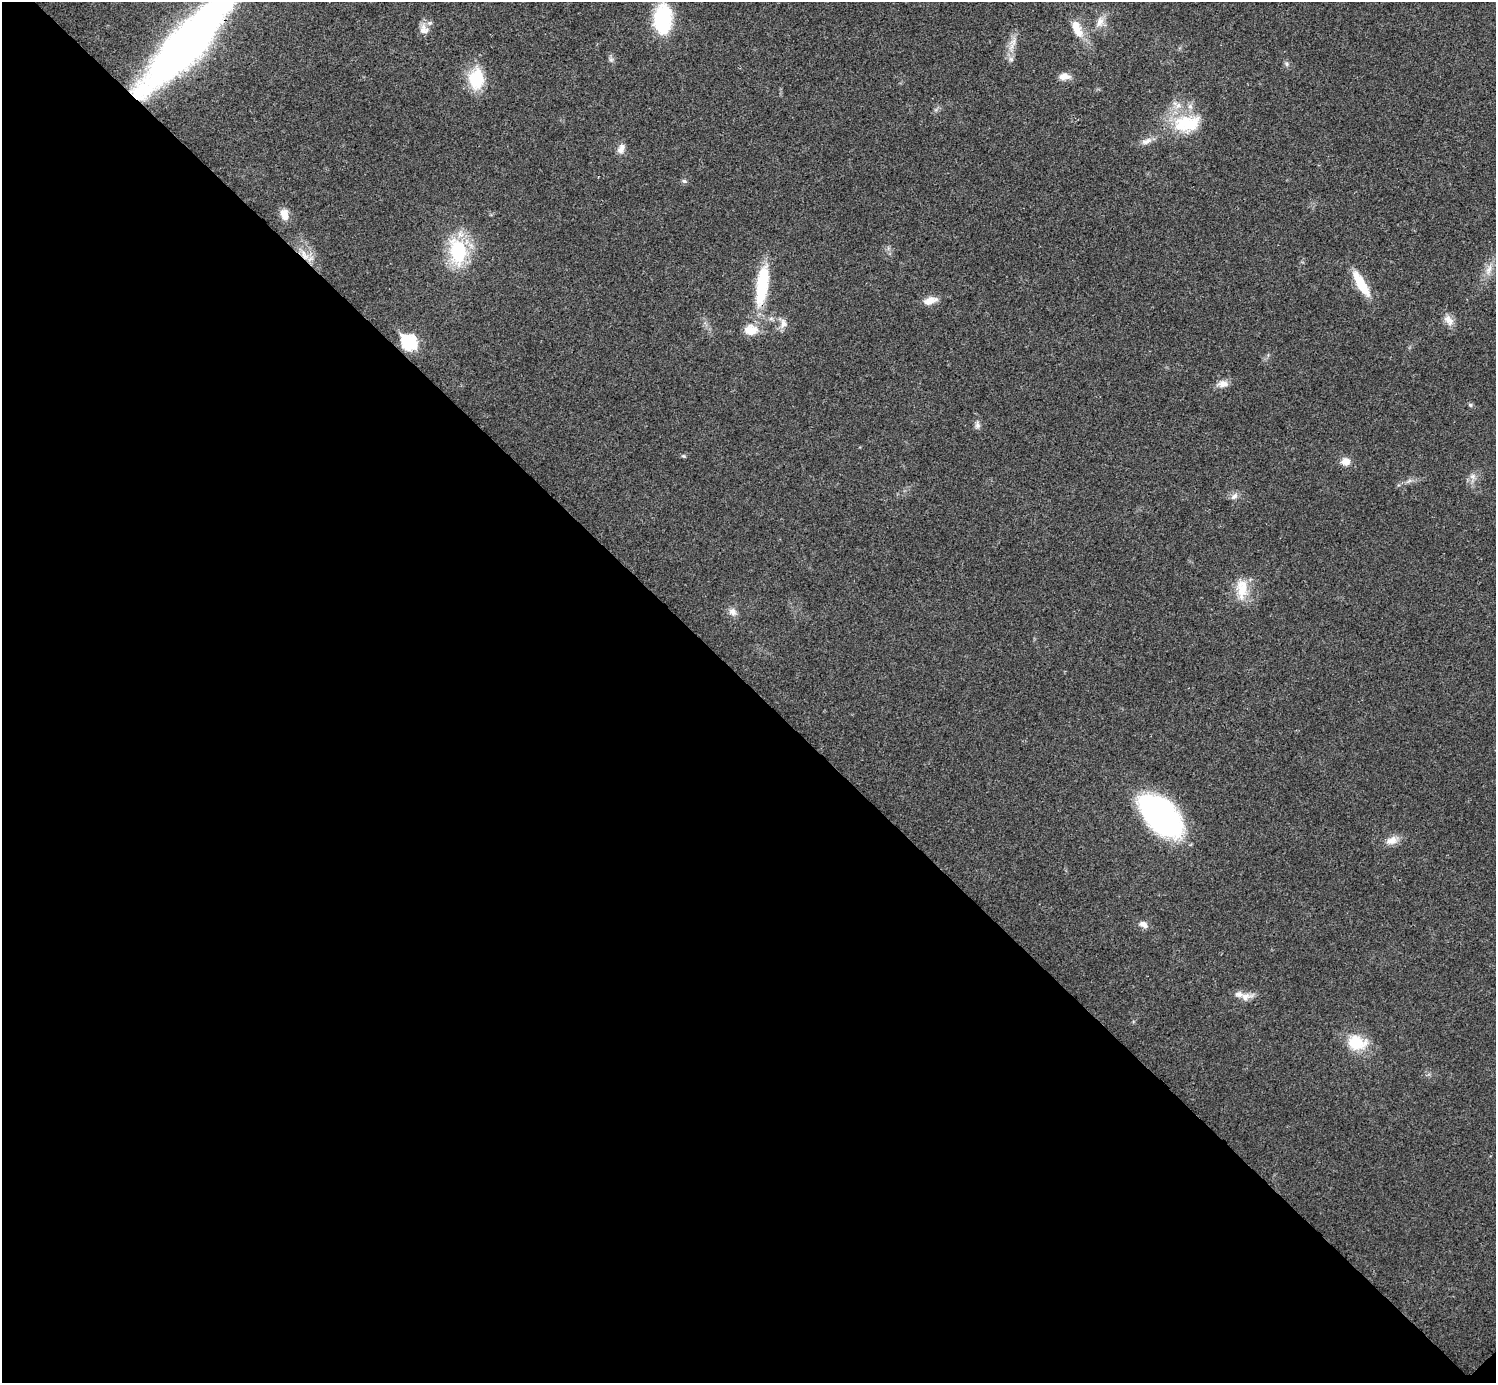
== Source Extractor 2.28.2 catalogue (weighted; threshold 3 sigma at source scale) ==
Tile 14 of 4 x 4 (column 2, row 4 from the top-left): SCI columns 1520-3013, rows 160-1540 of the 6012 x 6012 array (HDU 1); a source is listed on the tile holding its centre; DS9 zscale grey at full resolution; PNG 1498 x 1385 px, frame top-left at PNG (2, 2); no overlay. Shown black and unused: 50% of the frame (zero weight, under 3 of 4 exposures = <1% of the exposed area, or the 3 px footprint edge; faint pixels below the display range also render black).
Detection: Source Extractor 2.28.2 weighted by HDU 2 'WHT'; one run over the whole footprint, this tile lists its part. Background 0.0198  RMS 0.0038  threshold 0.0169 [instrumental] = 3 sigma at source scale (4.5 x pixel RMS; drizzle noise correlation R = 1.50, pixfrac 1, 0.05/0.05 arcsec/px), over >= 5 px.
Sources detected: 41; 3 inside a brighter listed object's ellipse — not listed separately; the other 38 listed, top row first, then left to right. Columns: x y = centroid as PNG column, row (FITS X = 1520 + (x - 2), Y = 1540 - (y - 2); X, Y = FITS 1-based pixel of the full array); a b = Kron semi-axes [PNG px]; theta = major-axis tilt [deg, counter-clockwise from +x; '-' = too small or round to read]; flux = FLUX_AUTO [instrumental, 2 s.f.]
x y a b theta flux
663 19 32 18 86 28
1100 22 16 9 64 3.2
1077 29 25 11 -67 6.4
424 30 14 12 -66 3
1013 42 11 7 83 2.3
188 43 105 26 47 210
1011 59 7 6 - 1.1
1287 64 7 4 -89 0.71
1064 76 13 7 2 3.2
476 79 28 19 86 13
1184 124 30 27 33 18
1146 141 15 8 23 2.5
621 149 14 8 62 2.3
684 181 7 5 -4 0.76
284 214 13 8 -78 3.9
458 251 29 18 -80 26
305 255 18 8 -60 4.4
1489 269 16 6 70 2.9
1361 284 36 10 -59 9.8
762 286 51 14 83 21
930 300 17 8 15 3.7
1449 320 17 10 -51 3
783 324 14 8 86 2.4
409 342 8 7 - 56
1223 384 15 9 6 2.7
1470 405 6 5 - 0.68
977 425 8 7 - 1.2
683 456 5 5 - 0.49
1346 461 9 8 - 3.5
1473 476 8 7 - 1.6
1234 496 11 7 42 1.6
1242 589 29 14 90 8.1
732 612 11 9 -35 2.1
1161 816 46 24 -44 83
1392 840 16 11 23 3.4
1143 924 13 7 -31 2
1245 997 20 9 10 3.2
1357 1043 27 19 -14 11
Overlapping masked pixels (flux is a lower limit): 3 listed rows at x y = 188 43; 305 255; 762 286
Isophote crosses this tile's border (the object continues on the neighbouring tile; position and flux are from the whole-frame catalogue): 1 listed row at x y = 188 43